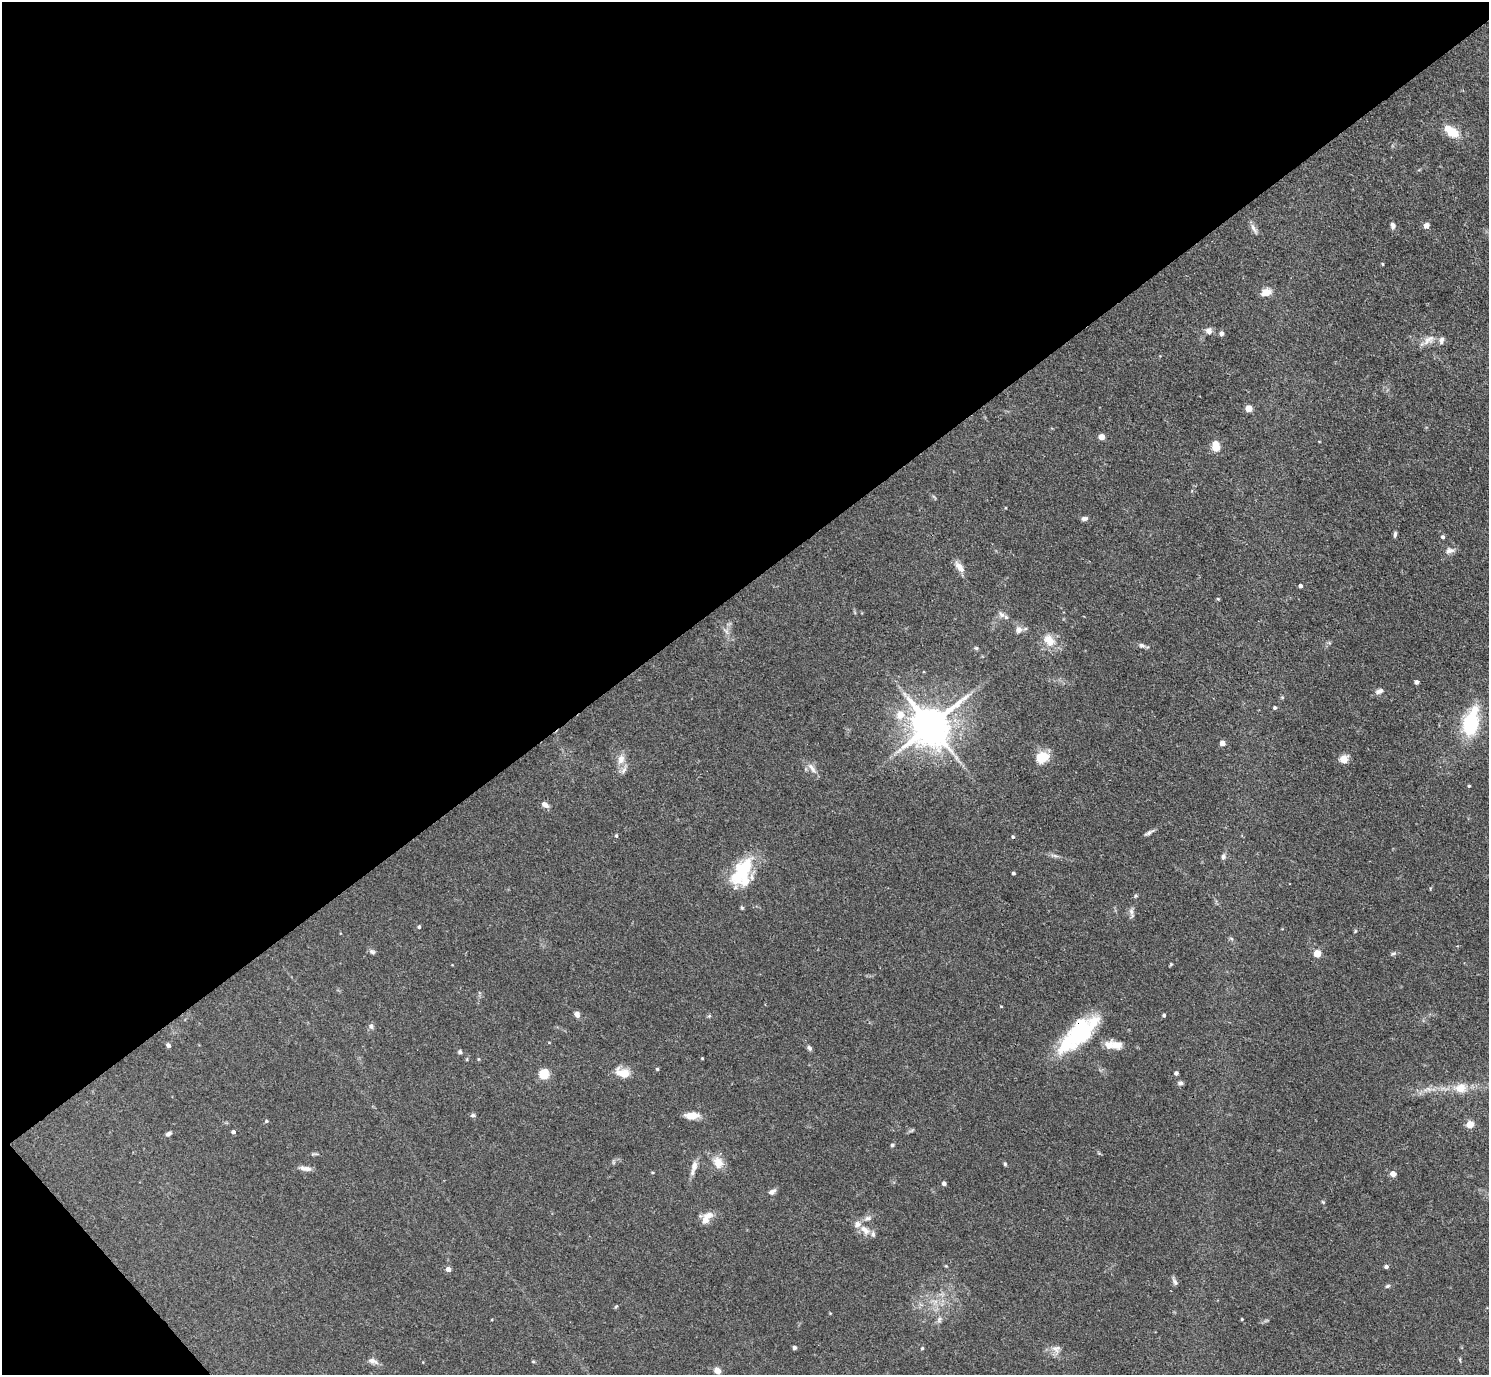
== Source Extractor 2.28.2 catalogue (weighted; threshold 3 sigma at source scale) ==
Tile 5 of 4 x 4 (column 1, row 2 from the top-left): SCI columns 4-1490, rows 3046-4418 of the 5954 x 5950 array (HDU 1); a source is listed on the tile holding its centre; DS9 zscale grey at full resolution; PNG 1491 x 1377 px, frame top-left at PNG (2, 2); no overlay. Shown black and unused: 44% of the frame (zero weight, under 3 of 4 exposures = <1% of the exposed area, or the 3 px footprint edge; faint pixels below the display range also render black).
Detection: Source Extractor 2.28.2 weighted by HDU 2 'WHT'; one run over the whole footprint, this tile lists its part. Background 0.0816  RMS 0.0057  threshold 0.0256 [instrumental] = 3 sigma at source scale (4.5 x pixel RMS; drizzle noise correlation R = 1.50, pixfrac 1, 0.05/0.05 arcsec/px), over >= 5 px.
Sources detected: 111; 1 inside a brighter object's white glare — not listed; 9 inside a brighter listed object's ellipse — not listed separately; the other 101 listed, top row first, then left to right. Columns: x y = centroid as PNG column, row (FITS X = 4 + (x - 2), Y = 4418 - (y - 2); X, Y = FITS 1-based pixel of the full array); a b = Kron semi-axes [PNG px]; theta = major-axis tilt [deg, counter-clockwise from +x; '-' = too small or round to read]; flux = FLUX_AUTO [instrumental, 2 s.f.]
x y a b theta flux
1452 132 12 9 -26 11
1393 225 7 5 -78 2.1
1426 226 4 4 - 4.9
1253 228 16 5 -63 2.3
1382 264 4 3 - 0.57
1266 292 11 8 14 5.8
1209 331 8 7 - 2.9
1221 333 5 5 - 2.3
1429 340 20 8 33 4.8
1441 340 10 6 79 2
1249 408 5 4 - 10
1101 437 5 5 - 4.2
1216 447 6 5 - 23
1084 519 7 5 8 1.9
1395 534 8 4 80 1.1
1443 537 5 4 - 1.1
1450 550 13 8 9 2.6
959 567 17 8 -51 4.3
1300 586 4 4 - 1.5
1218 599 5 3 - 0.51
1001 615 9 7 -38 2
1019 630 10 8 77 2.9
726 631 8 4 -53 1.6
1049 640 18 13 -50 8.3
1142 645 8 6 -10 1.7
976 648 5 5 - 0.85
1416 682 4 4 - 2.1
1379 691 11 6 20 2.3
1275 708 4 4 - 1.1
900 715 15 12 62 8.6
1471 722 29 14 76 38
930 726 12 10 41 1900
1222 743 4 4 - 4.4
1042 757 15 12 29 10
621 759 13 10 77 5
1344 759 9 8 - 5.5
812 768 17 6 -53 3.7
1469 786 4 3 - 0.64
545 805 9 6 -36 2.6
1148 833 12 5 31 1.6
616 836 4 3 - 0.79
1013 837 4 4 - 0.76
1055 856 7 4 -19 1.2
1223 857 7 7 - 1.5
743 869 41 17 54 28
1013 873 3 3 - 0.97
742 908 5 4 - 0.77
1131 913 15 5 -70 1.9
419 927 4 4 - 0.91
372 952 8 6 -21 1.4
1317 953 5 5 - 13
1394 953 8 5 7 1.1
1171 964 5 4 - 0.54
1001 1006 4 3 - 0.43
577 1014 7 6 - 2.3
1164 1015 4 4 - 0.98
371 1026 7 6 - 1.7
1077 1035 50 20 39 51
168 1045 6 5 - 1.3
1117 1045 16 11 -12 5.7
809 1048 8 5 -61 1.3
460 1052 5 5 - 1
702 1058 3 3 - 0.48
657 1069 4 4 - 0.68
623 1073 20 11 -19 7.4
1176 1073 4 4 - 1.6
544 1074 5 5 - 38
1181 1083 7 5 8 1.4
1461 1088 13 11 3 8
1427 1089 13 6 15 3.4
473 1115 7 5 13 1.1
692 1115 15 8 2 6.4
266 1121 5 4 - 0.75
1470 1124 5 5 - 15
233 1132 4 4 - 1.5
168 1134 7 5 31 1.5
892 1145 5 4 - 0.84
718 1162 16 12 -67 6.7
1005 1164 5 4 - 0.71
694 1166 16 8 74 3.8
305 1168 16 6 -5 3
1393 1174 4 4 - 5.8
944 1183 4 4 - 1.9
772 1192 10 5 31 2.1
1323 1202 6 3 -44 0.58
868 1218 11 6 13 2.2
705 1220 11 8 78 4.4
865 1230 17 9 -43 6.1
1386 1266 5 4 - 1.6
448 1269 5 4 - 2.9
1175 1281 12 4 -65 1.6
1387 1286 6 5 - 1
939 1319 10 5 64 1.7
1242 1319 3 3 - 0.6
794 1348 4 4 - 1.8
922 1348 4 4 - 0.75
1056 1349 13 10 -14 3.9
1460 1359 7 4 -89 0.65
373 1361 15 6 -19 2.6
533 1361 5 3 - 0.55
717 1371 8 6 -29 3.2
Overlapping masked pixels (flux is a lower limit): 1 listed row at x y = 1077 1035